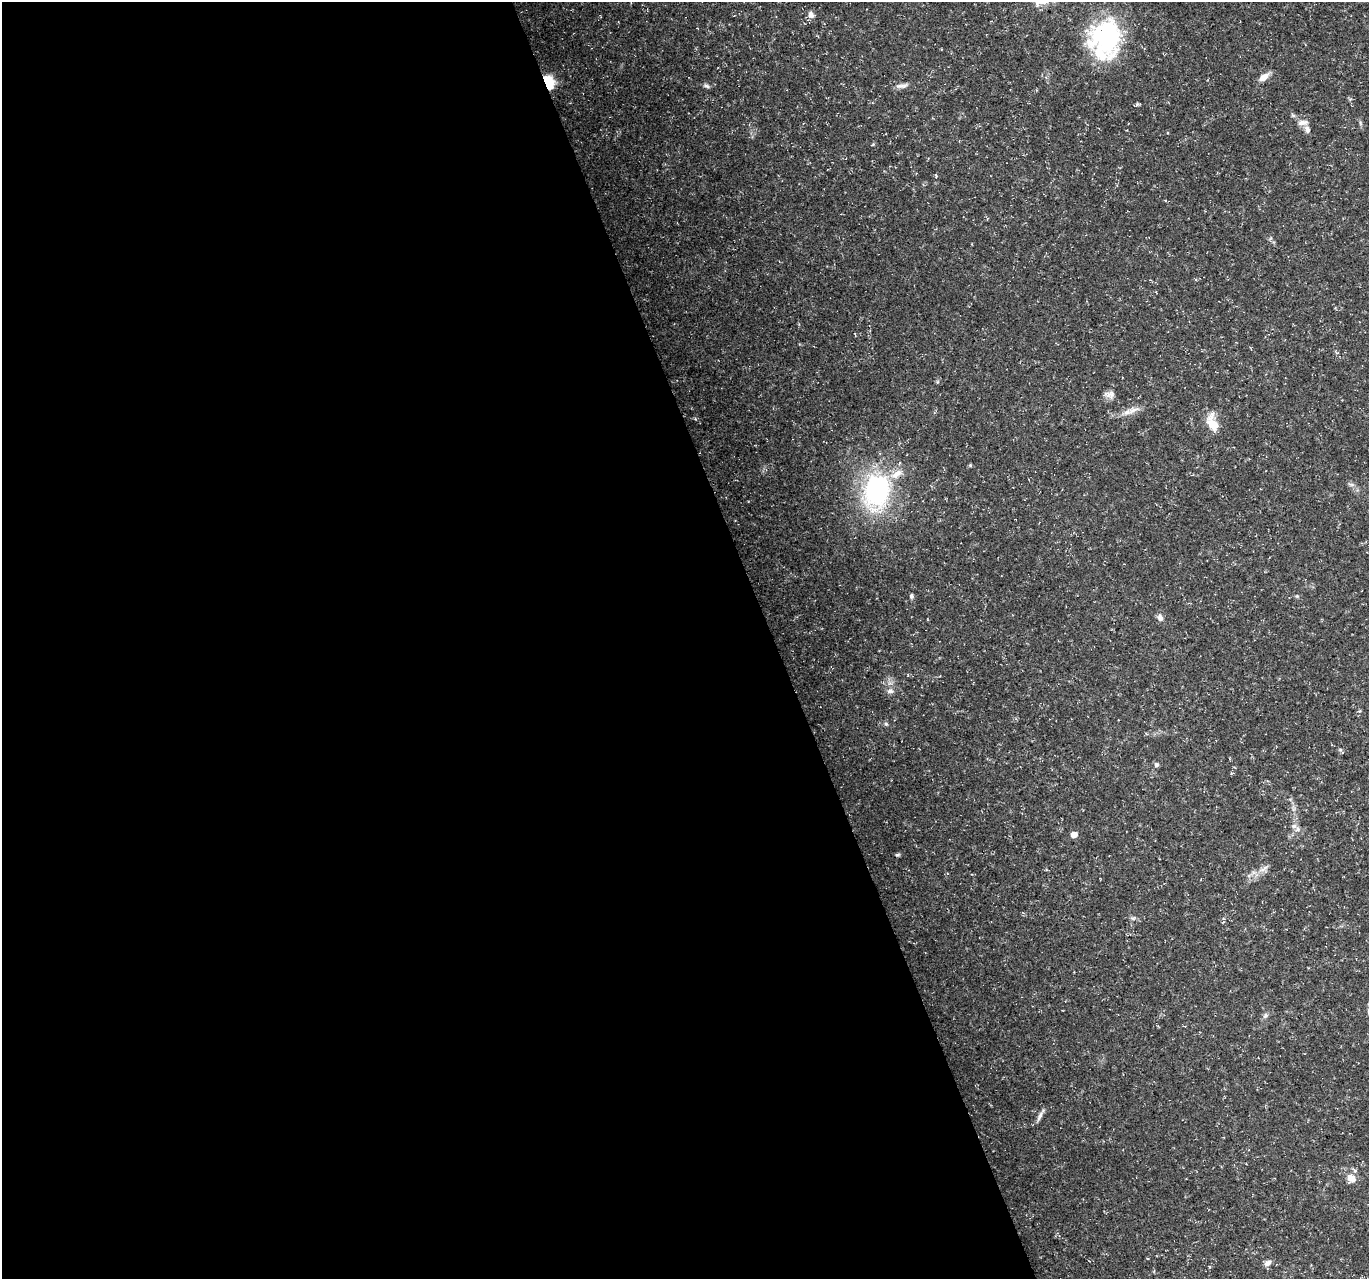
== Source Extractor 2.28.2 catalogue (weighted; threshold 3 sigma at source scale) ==
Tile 9 of 4 x 4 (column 1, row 3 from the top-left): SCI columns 3-1369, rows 1405-2681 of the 5471 x 5308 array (HDU 1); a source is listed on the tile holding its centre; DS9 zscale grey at full resolution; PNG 1371 x 1281 px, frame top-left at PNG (2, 2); no overlay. Shown black and unused: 56% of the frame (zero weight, under 3 of 5 exposures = <1% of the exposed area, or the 3 px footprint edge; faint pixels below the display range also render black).
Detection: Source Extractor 2.28.2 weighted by HDU 2 'WHT'; one run over the whole footprint, this tile lists its part. Background 0.0211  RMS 0.0032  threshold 0.0145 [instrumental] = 3 sigma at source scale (4.5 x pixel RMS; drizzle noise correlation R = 1.50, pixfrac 1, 0.0396/0.0396 arcsec/px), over >= 5 px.
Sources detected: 37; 1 inside a brighter object's white glare — not listed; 3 inside a brighter listed object's ellipse — not listed separately; the other 33 listed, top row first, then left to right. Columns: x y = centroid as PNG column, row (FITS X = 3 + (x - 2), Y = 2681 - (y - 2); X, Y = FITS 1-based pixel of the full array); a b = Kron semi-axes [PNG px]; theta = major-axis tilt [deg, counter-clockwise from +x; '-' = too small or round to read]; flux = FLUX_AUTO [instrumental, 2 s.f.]
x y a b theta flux
811 14 9 7 -64 1.7
1106 37 48 37 -90 39
1263 77 13 7 35 2.7
548 83 6 4 -71 63
706 86 9 5 -25 0.76
902 86 18 6 6 1.6
1293 115 7 4 -34 0.52
1303 123 14 7 3 1.7
1360 123 7 4 -71 0.51
1307 129 12 6 -74 1.3
936 175 7 2 -45 0.28
1109 394 14 8 -4 1.7
1133 410 13 9 31 2.3
1213 423 22 11 -67 5.7
970 465 5 4 - 0.38
1351 484 9 4 -13 0.68
876 491 35 25 83 48
911 596 7 5 89 0.64
1297 596 5 5 - 0.42
1160 618 10 7 -63 1.4
890 691 9 7 6 1.3
886 724 6 4 -41 0.55
1156 765 6 6 - 0.71
1232 773 5 4 - 0.33
1294 826 8 6 -16 0.96
1074 835 5 4 - 3.5
897 855 7 4 6 0.47
1264 869 15 6 30 1.9
1133 918 7 4 33 0.58
1265 1015 8 6 51 0.85
1039 1116 16 5 64 1.5
1351 1178 9 8 - 3.5
1268 1263 10 6 38 1.6
Overlapping masked pixels (flux is a lower limit): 1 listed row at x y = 548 83